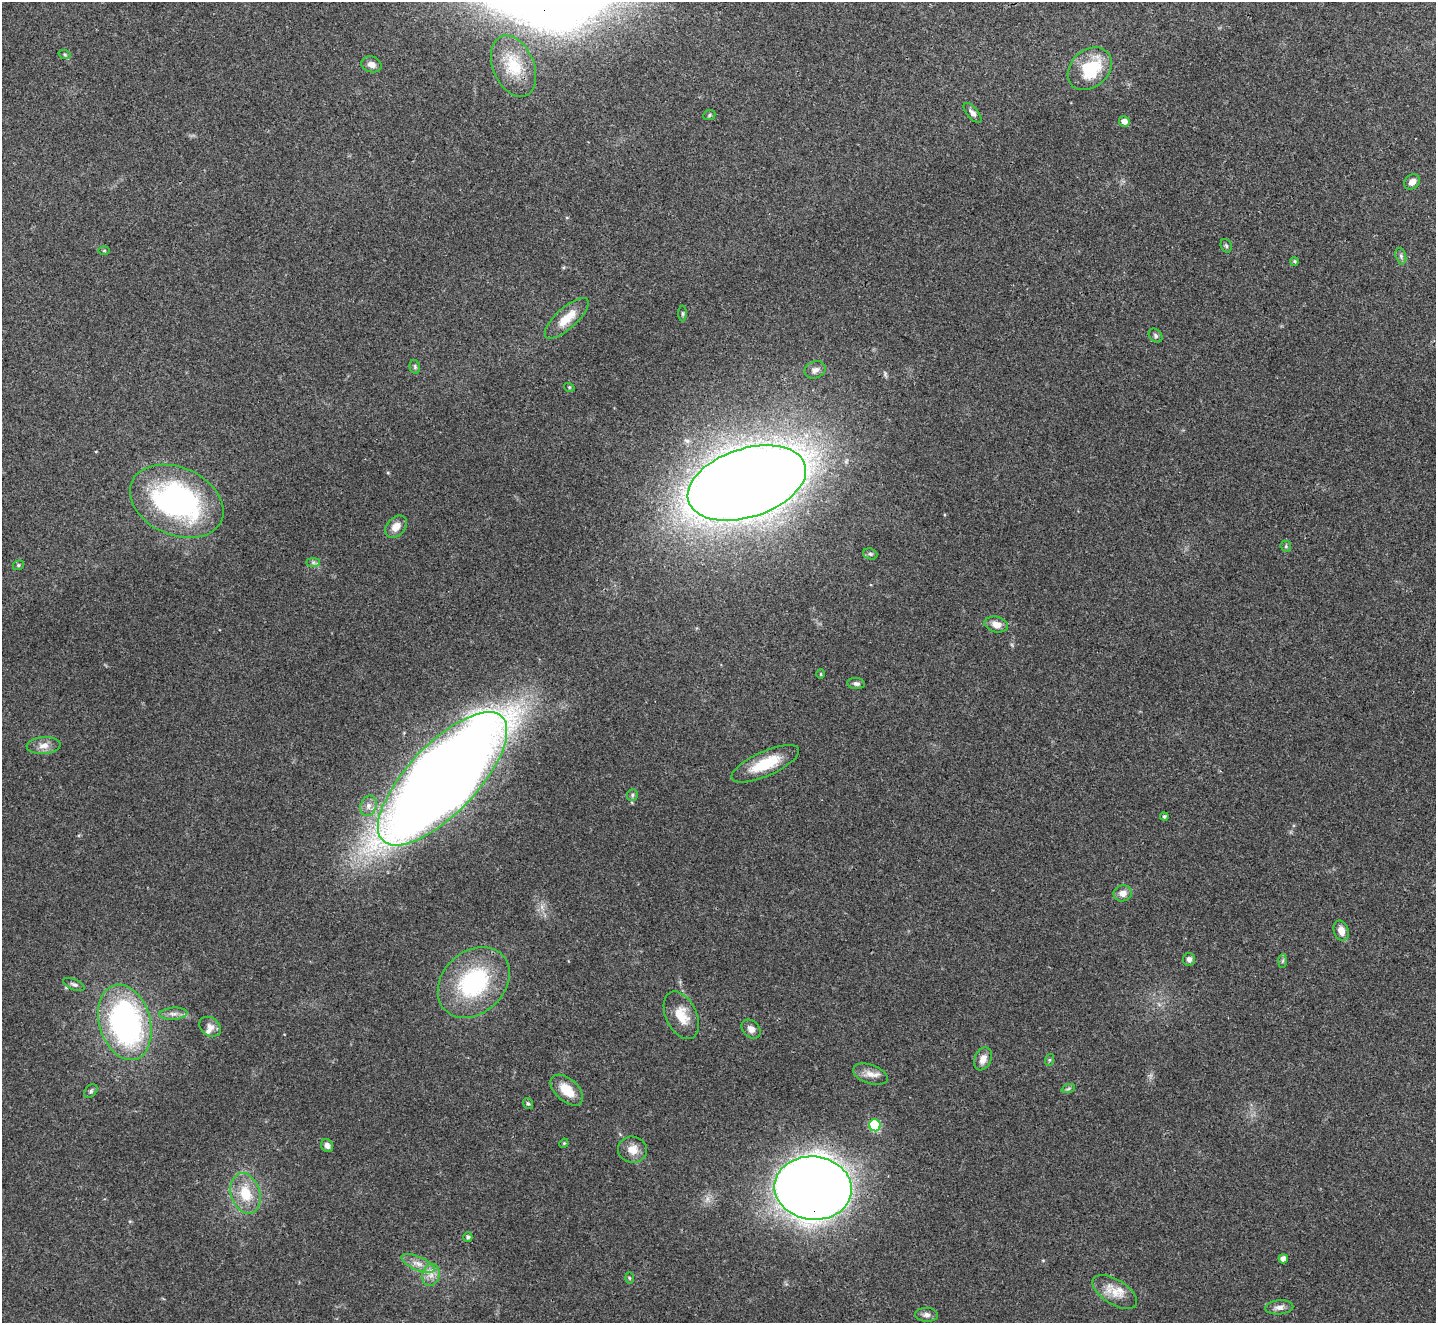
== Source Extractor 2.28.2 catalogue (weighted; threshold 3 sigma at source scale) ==
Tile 10 of 4 x 4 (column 2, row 3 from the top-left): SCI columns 1437-2870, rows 1477-2797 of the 5739 x 5730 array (HDU 1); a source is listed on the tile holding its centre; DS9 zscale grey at full resolution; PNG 1438 x 1325 px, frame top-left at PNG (2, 2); each listed source drawn as its Kron ellipse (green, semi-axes under 4 px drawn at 4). Shown black and unused: <1% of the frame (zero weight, under 3 of 4 exposures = <1% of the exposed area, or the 3 px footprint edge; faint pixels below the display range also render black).
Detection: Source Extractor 2.28.2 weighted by HDU 2 'WHT'; one run over the whole footprint, this tile lists its part. Background 0.0993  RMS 0.0063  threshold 0.0284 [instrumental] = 3 sigma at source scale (4.5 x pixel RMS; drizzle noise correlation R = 1.50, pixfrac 1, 0.05/0.05 arcsec/px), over >= 5 px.
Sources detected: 67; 1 inside a brighter listed object's ellipse — not listed separately; the other 66 listed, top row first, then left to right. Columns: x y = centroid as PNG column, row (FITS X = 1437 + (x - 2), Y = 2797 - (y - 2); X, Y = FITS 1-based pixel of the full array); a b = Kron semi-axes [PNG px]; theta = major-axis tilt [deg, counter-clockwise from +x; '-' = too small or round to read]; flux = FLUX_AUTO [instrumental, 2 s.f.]
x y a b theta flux
65 55 6 4 -20 0.95
371 64 10 7 -17 3.9
514 66 32 20 -67 20
1090 69 24 18 41 32
972 113 12 5 -50 2.5
709 115 6 5 - 0.94
1124 121 5 5 - 3.8
1412 182 8 7 - 4.4
1226 246 7 5 -68 1.2
104 250 6 4 1 0.65
1401 256 8 5 -75 1.6
1295 261 4 4 - 0.98
683 313 8 4 90 0.92
567 318 28 10 42 13
1156 336 8 6 -48 1.5
415 367 7 5 -78 1.1
815 370 11 8 20 3.2
569 387 5 3 - 0.64
747 483 61 34 18 2200
177 501 49 34 -24 150
396 527 13 9 47 6.6
1286 546 6 5 - 0.91
870 554 7 5 -21 1.4
313 563 7 4 0 1.4
18 565 6 4 22 0.94
996 624 12 7 -13 5.4
821 674 5 3 - 0.49
856 683 9 5 -7 1.9
44 745 17 8 5 5.3
765 764 36 12 24 22
443 779 86 34 46 1900
632 795 6 5 - 1.2
368 806 10 8 70 3.7
1164 816 4 4 - 1.1
1123 893 9 8 - 4.5
1341 931 10 7 -71 5.8
1189 959 6 6 - 2.6
1283 961 7 4 88 1
474 982 40 31 43 71
74 984 11 5 -22 1.8
173 1014 14 6 4 3.5
681 1015 25 15 -65 13
125 1022 38 25 -74 160
210 1027 11 9 -37 4
751 1029 10 8 -45 3.7
983 1059 12 8 66 5.2
1049 1060 6 4 72 0.82
870 1074 18 9 -19 5.7
1068 1089 7 4 19 1.3
567 1090 19 11 -42 13
91 1091 8 5 46 1.3
528 1104 6 5 - 1.1
875 1125 6 6 - 50
564 1143 5 4 - 0.62
327 1145 7 5 -61 2.6
632 1150 14 13 - 7.4
813 1188 39 31 -6 1500
245 1193 21 14 -72 18
468 1237 4 4 - 1.4
1283 1259 4 4 - 4.9
418 1263 18 7 -23 5.7
431 1275 11 8 74 4.9
629 1278 6 4 -88 0.7
1115 1292 25 12 -32 11
1279 1307 14 7 4 3.6
926 1315 11 7 -2 2.7
Overlapping masked pixels (flux is a lower limit): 2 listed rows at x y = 443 779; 813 1188